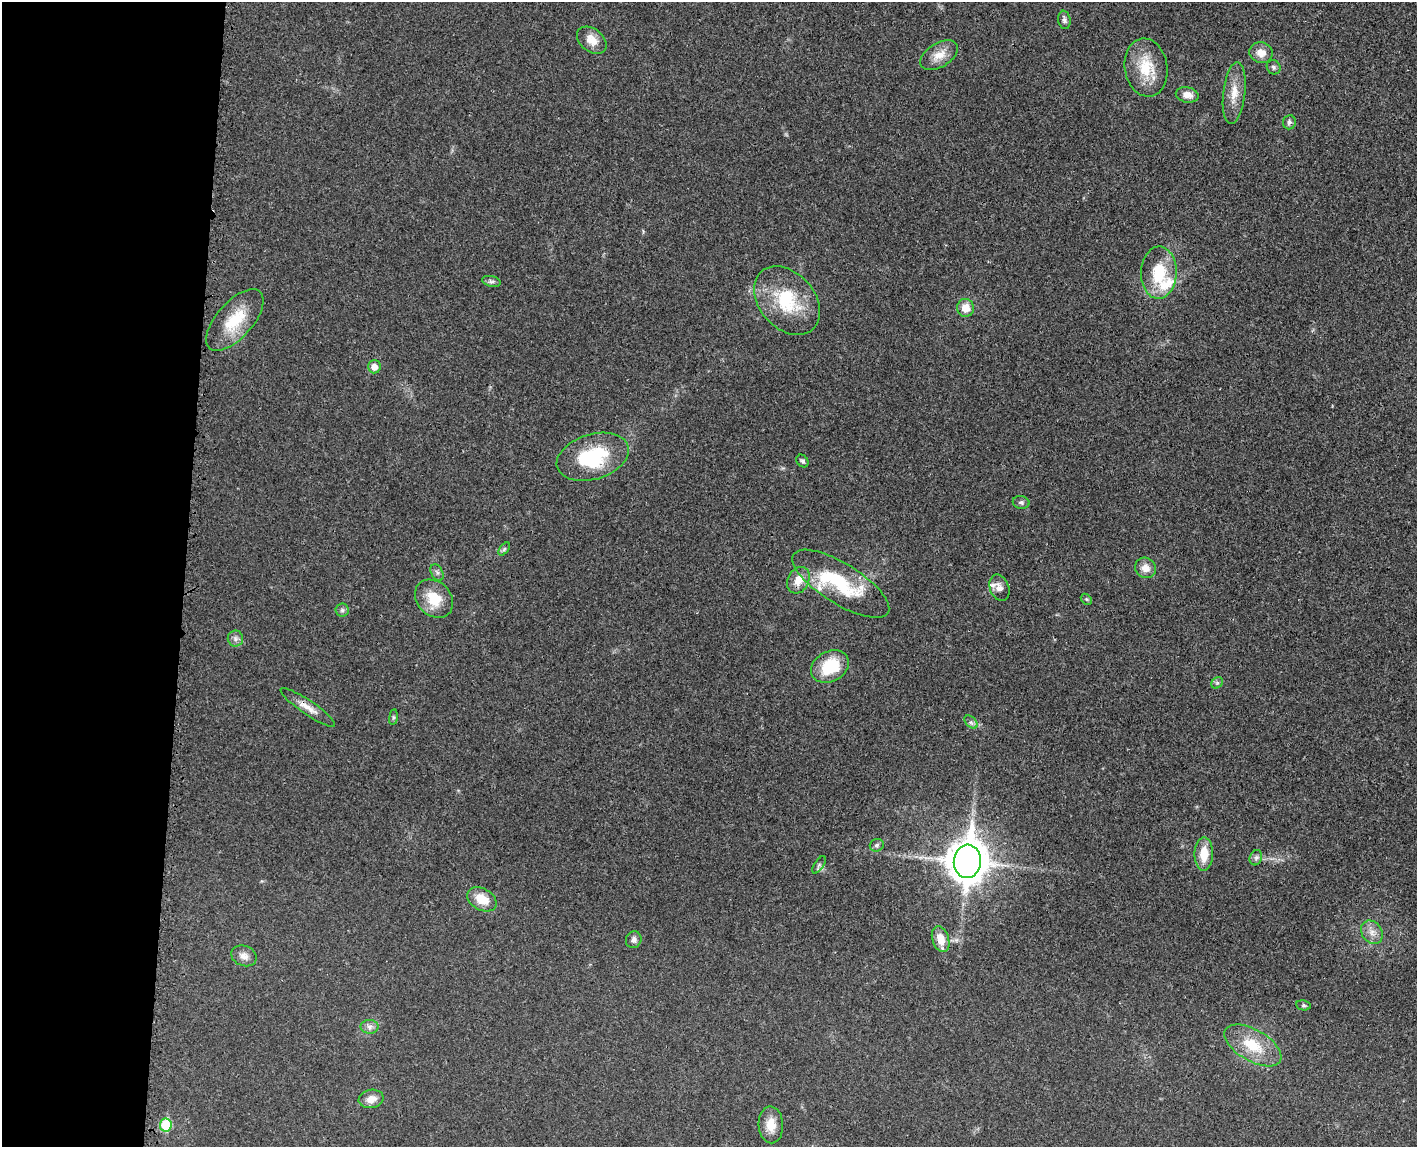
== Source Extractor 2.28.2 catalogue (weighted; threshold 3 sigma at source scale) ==
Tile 4 of 3 x 4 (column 1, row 2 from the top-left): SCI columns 186-1600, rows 2373-3517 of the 4726 x 4742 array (HDU 1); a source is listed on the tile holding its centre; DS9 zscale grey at full resolution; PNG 1419 x 1149 px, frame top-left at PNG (2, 2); each listed source drawn as its Kron ellipse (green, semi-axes under 4 px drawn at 4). Shown black and unused: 13% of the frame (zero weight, under 3 of 4 exposures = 8% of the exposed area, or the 3 px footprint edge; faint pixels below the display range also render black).
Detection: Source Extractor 2.28.2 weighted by HDU 2 'WHT'; one run over the whole footprint, this tile lists its part. Background 0.021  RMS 0.0034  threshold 0.0152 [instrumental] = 3 sigma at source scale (4.5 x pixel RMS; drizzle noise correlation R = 1.50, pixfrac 1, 0.05/0.05 arcsec/px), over >= 5 px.
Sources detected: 52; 1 inside a brighter object's white glare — neither listed nor drawn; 2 inside a brighter listed object's ellipse — not listed separately; the other 49 listed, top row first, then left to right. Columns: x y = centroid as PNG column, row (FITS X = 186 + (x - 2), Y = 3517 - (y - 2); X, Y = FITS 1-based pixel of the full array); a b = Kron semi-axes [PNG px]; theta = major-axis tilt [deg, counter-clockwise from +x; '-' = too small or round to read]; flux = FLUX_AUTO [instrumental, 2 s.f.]
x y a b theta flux
1064 20 9 6 -82 0.95
592 40 16 11 -38 4.3
1261 53 12 10 -14 3.4
939 55 21 12 32 4.6
1274 67 7 6 - 0.81
1146 68 29 21 -80 12
1234 93 31 11 83 5.7
1187 95 11 7 -12 2.8
1289 122 7 6 - 0.87
1159 273 26 18 88 13
491 281 9 5 -12 0.88
787 301 39 27 -48 19
965 308 9 8 - 4.2
235 320 38 18 48 13
374 367 6 6 - 2.7
593 457 37 22 17 24
802 461 7 5 -54 0.76
1021 502 8 6 -11 0.84
504 549 7 4 53 0.56
1145 568 11 10 - 2.9
437 573 9 5 -63 0.95
798 580 14 10 63 4.3
841 584 55 20 -32 23
999 588 14 9 -69 2.2
434 599 21 17 -45 8.4
1086 599 6 4 -45 0.5
342 610 6 6 - 0.77
235 639 8 7 - 1.3
830 667 20 15 29 14
1217 683 6 5 - 0.67
308 707 32 7 -34 3.7
393 717 8 4 82 0.54
971 722 8 5 -44 0.99
877 845 7 6 - 0.71
1204 854 17 9 89 6.4
1256 858 8 6 69 0.96
967 861 16 13 85 790
819 865 10 4 58 0.78
482 899 16 10 -29 6.1
1372 932 12 10 -56 2.7
941 939 13 8 -71 5.1
634 940 8 7 - 1.5
244 956 13 10 -21 2.3
1303 1005 7 5 -8 0.57
369 1027 9 7 0 1.4
1253 1045 32 15 -30 11
371 1099 12 9 11 3.1
166 1125 6 6 - 16
771 1125 18 12 -87 4.8
Overlapping masked pixels (flux is a lower limit): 1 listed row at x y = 308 707